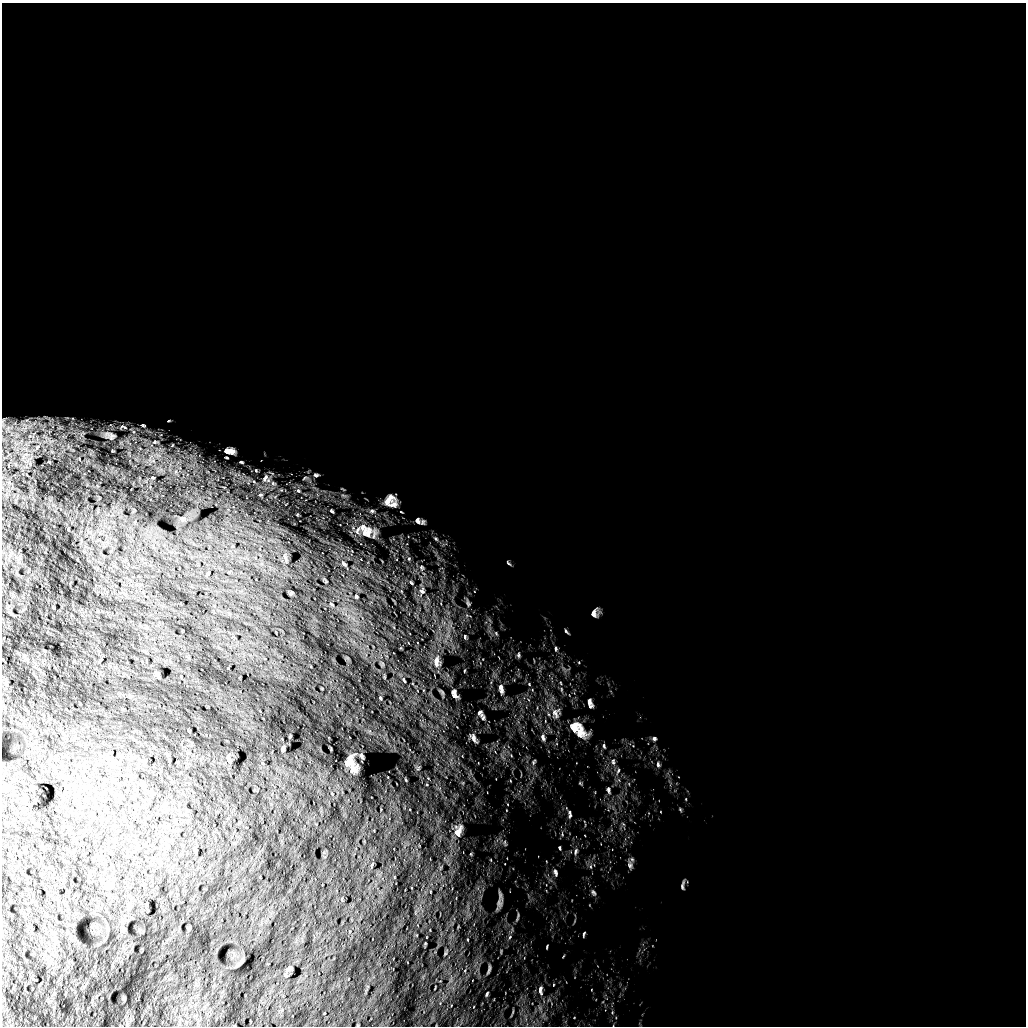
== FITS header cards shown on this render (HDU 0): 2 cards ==
NAXIS1  =                 1024 /
NAXIS2  =                 1024 /

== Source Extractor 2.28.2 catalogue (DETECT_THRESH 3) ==
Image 1024 x 1024 px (HDU 0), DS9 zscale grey, 1 PNG px = 1 image px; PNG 1028 x 1028 px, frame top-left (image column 1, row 1024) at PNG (2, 3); no overlay
Background 5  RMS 660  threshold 1980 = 3 sigma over >= 5 px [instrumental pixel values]
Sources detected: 118; all 118 listed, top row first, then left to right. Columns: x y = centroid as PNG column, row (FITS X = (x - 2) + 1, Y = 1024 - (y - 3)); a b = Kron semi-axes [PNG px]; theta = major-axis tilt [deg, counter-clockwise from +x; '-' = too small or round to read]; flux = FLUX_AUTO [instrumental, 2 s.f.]
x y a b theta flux
3 420 6 4 74 5.6e+04
27 420 7 4 17 9.7e+04
169 421 5 2 - 4.1e+04
143 425 8 6 -13 1.0e+05
60 427 10 7 -9 2.1e+05
123 427 15 9 2 3.6e+05
26 428 24 6 17 5.5e+05
49 432 7 4 71 1.0e+05
133 432 9 6 -54 1.9e+05
34 433 9 3 47 1.2e+05
82 434 12 9 49 3.7e+05
108 435 33 14 -13 1.4e+06
50 441 15 8 -40 4.5e+05
155 442 12 8 -3 2.7e+05
172 445 5 3 - 3.9e+04
68 446 7 4 -72 1.1e+05
37 447 9 7 51 2.0e+05
229 451 10 5 -8 2.6e+05
26 454 6 6 - 1.4e+05
79 459 7 5 -70 7.1e+04
49 462 3 2 - 3.5e+04
241 462 4 2 - 4.5e+04
30 464 8 3 -85 7.2e+04
256 470 4 3 - 3.8e+04
316 475 8 6 -5 1.2e+05
152 478 3 2 - 4.1e+04
265 478 13 7 66 2.1e+05
305 478 9 5 17 9.2e+04
273 483 6 5 - 1.1e+05
298 491 6 5 - 1.0e+05
260 495 6 4 0 5.9e+04
388 500 19 12 41 5.4e+05
393 504 15 10 29 3.5e+05
331 511 4 3 - 5.6e+04
372 511 9 6 -10 1.5e+05
182 519 7 4 -54 5.4e+04
418 521 9 8 - 1.7e+05
423 522 8 6 64 1.3e+05
357 530 15 7 72 2.7e+05
366 530 25 16 -43 9.3e+05
436 539 8 6 -55 1.3e+05
232 546 5 5 - 6.5e+04
285 558 16 5 -77 1.8e+05
409 559 7 5 69 9.4e+04
508 563 8 3 -51 6.1e+04
344 564 7 4 -40 8.3e+04
422 568 8 7 - 1.6e+05
207 574 6 2 59 6.2e+04
411 583 6 4 -49 6.3e+04
422 591 10 8 81 2.2e+05
356 596 3 3 - 5.6e+04
468 603 11 4 -72 9.8e+04
331 604 5 3 - 4.7e+04
594 613 12 8 83 2.4e+05
566 631 7 3 -53 6.8e+04
496 633 7 4 -47 6.7e+04
465 637 6 4 -81 6.9e+04
556 649 6 4 -89 7.9e+04
518 655 8 6 -83 1.0e+05
437 661 19 9 89 4.0e+05
464 671 4 3 - 3.9e+04
157 674 9 4 -51 7.7e+04
404 680 8 3 -71 6.0e+04
561 683 6 3 -70 4.6e+04
6 684 6 3 -71 5.5e+04
529 684 5 4 - 5.9e+04
501 689 16 7 -80 3.3e+05
561 689 6 4 -72 6.7e+04
454 694 10 5 -68 2.2e+05
380 698 5 3 - 5.0e+04
590 703 12 6 -75 1.9e+05
480 713 10 7 -54 1.5e+05
556 713 18 13 79 5.7e+05
483 718 6 5 - 8.3e+04
578 729 30 16 -42 1.2e+06
290 736 3 2 - 3.6e+04
543 737 11 7 -78 2.0e+05
473 738 13 6 -59 2.2e+05
654 738 6 5 - 9.8e+04
604 746 7 4 -75 7.7e+04
283 749 5 3 - 9.0e+04
511 755 5 3 - 5.2e+04
362 756 5 3 - 6.9e+04
228 759 12 3 -80 8.0e+04
534 762 9 5 62 1.0e+05
613 762 11 6 -84 1.9e+05
351 764 17 9 -63 5.3e+05
658 764 8 5 -83 1.0e+05
618 771 9 4 64 9.7e+04
406 780 4 2 - 3.0e+04
608 790 11 6 -78 1.4e+05
680 809 5 4 - 4.5e+04
570 814 12 5 -82 1.3e+05
458 831 18 11 73 5.1e+05
562 834 5 3 - 5.0e+04
505 842 8 4 89 8.0e+04
559 848 5 3 - 5.5e+04
575 851 10 5 69 1.4e+05
372 865 9 4 72 6.7e+04
630 865 11 7 -87 1.8e+05
555 872 10 5 -75 1.3e+05
682 885 13 4 80 1.2e+05
430 892 4 2 - 2.9e+04
593 892 9 6 -62 1.1e+05
499 903 15 8 -89 2.2e+05
518 917 14 2 78 7.2e+04
584 934 7 3 74 6.2e+04
510 937 7 5 49 8.1e+04
425 943 4 2 - 3.2e+04
547 947 5 2 - 4.4e+04
445 953 7 4 88 7.1e+04
242 961 7 3 81 4.8e+04
288 969 12 5 32 1.0e+05
489 970 14 4 74 1.2e+05
553 985 4 3 - 3.1e+04
540 990 16 7 -88 2.7e+05
487 994 6 4 70 7.8e+04
513 1012 9 3 69 6.4e+04